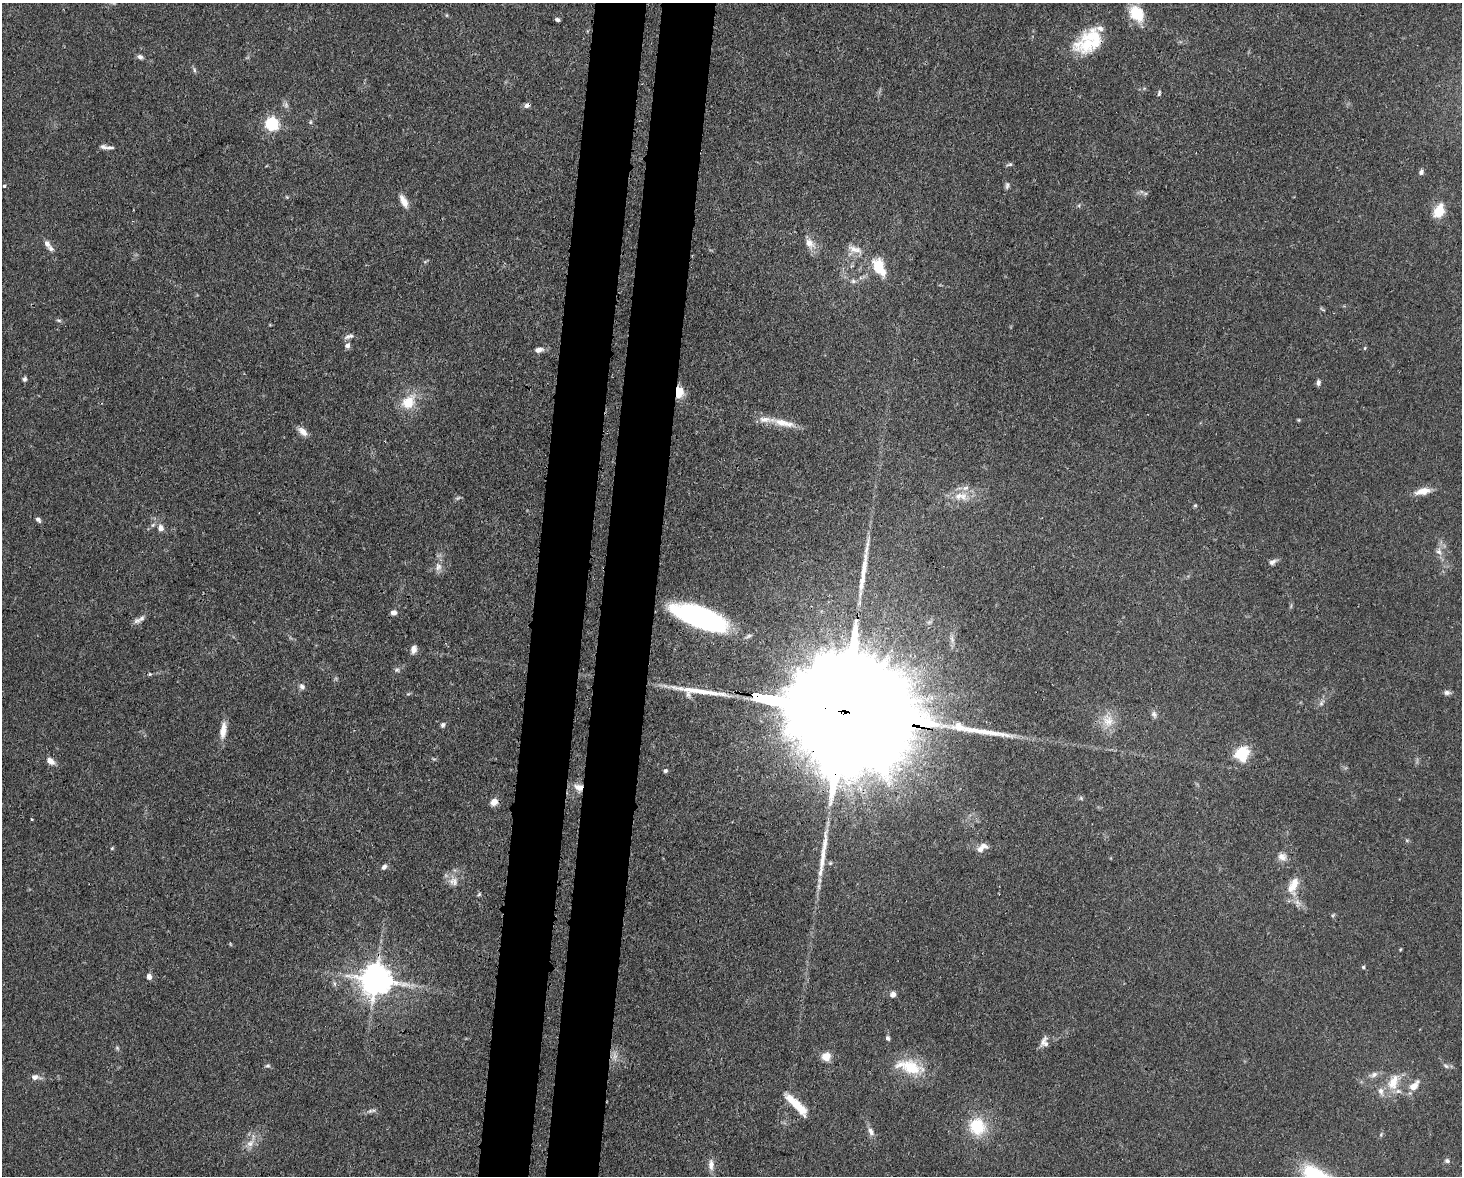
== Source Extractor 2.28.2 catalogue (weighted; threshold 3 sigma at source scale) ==
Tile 8 of 3 x 4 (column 2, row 3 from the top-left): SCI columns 1761-3220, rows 1247-2420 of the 4864 x 4844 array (HDU 1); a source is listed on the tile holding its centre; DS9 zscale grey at full resolution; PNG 1464 x 1178 px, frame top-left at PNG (2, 3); no overlay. Shown black and unused: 7% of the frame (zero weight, under 3 of 4 exposures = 9% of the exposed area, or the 3 px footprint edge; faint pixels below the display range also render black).
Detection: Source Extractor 2.28.2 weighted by HDU 2 'WHT'; one run over the whole footprint, this tile lists its part. Background 0.12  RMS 0.005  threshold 0.0225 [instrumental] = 3 sigma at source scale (4.5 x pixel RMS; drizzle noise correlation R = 1.50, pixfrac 1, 0.05/0.05 arcsec/px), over >= 5 px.
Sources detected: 113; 2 too faint to see at this stretch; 3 long thin detections or spike segments (spike, bleed or trail) — not listed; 13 inside a brighter listed object's ellipse — not listed separately; the other 95 listed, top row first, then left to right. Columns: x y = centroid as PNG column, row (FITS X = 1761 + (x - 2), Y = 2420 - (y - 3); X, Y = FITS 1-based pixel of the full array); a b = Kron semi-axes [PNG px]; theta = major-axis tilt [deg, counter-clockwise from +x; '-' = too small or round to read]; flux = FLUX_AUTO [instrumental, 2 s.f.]
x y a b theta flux
1136 13 21 15 -54 14
557 20 5 3 - 0.99
1087 45 38 21 10 19
140 57 7 5 -38 1.6
194 70 6 4 -88 0.88
1159 93 8 4 72 0.86
527 105 7 6 - 1.7
310 122 6 4 89 0.7
271 124 6 6 - 86
103 147 9 6 -12 1.7
1009 164 9 4 11 0.86
1421 172 7 5 58 1.3
4 186 4 3 - 0.66
1007 186 10 5 84 1.2
404 201 17 7 -63 4.6
1439 211 18 12 70 8.8
810 243 16 10 -49 5.1
47 244 10 7 -65 2.4
855 249 23 8 -18 5.1
878 266 23 15 -81 12
853 281 7 6 - 1.4
1322 309 8 3 -30 0.63
59 320 8 4 -9 0.86
349 336 13 6 24 1.8
347 345 8 7 - 1.9
1365 348 5 3 - 0.52
539 350 11 6 8 2.5
24 379 6 5 - 1.1
1318 382 7 5 83 1.4
679 392 10 7 90 11
408 402 18 14 47 12
1298 420 4 4 - 0.53
784 423 38 9 -14 9.3
303 432 13 7 -42 3.8
1423 491 20 8 12 6
959 496 15 9 29 5.8
1195 505 5 4 - 0.66
38 520 8 5 -41 1.3
161 528 10 8 -71 2.7
1439 551 10 8 -63 2.6
1272 562 11 6 30 2
438 567 12 9 80 3.4
393 612 6 6 - 2.5
700 617 45 16 -20 120
137 620 9 7 16 1.9
414 650 10 7 75 2.6
397 670 7 6 - 1.1
150 674 5 5 - 0.61
302 687 9 7 -52 1.6
1447 692 8 6 -4 1.7
1321 704 6 4 -19 0.89
837 711 120 22 -11 55000
1154 714 9 7 -73 1.7
1108 721 19 16 -79 8.6
443 725 7 6 - 1.2
959 726 20 13 -36 8.3
223 730 21 7 82 5.9
1242 754 20 17 59 13
50 761 10 7 -39 3.4
666 771 5 4 - 1.1
579 787 12 9 -20 4.6
494 802 8 7 - 4.3
31 819 3 2 - 0.94
984 846 11 7 -22 2.9
112 848 4 4 - 0.57
1282 857 12 10 -31 3.4
830 863 5 5 - 0.64
384 867 7 5 45 1.6
453 881 13 12 - 4.5
1294 883 30 12 78 8.8
479 894 5 4 - 0.66
1333 915 6 4 71 0.63
1363 967 5 4 - 0.62
149 977 8 6 -73 2
376 980 10 9 - 930
893 994 7 6 - 2.1
888 1038 6 5 - 1.1
1044 1042 14 9 -86 3.1
117 1048 6 4 -48 0.77
615 1056 12 7 -90 3.1
826 1057 9 9 - 5.3
268 1066 7 5 1 0.98
1446 1066 8 5 -31 1.3
910 1067 32 15 -17 21
1374 1074 11 6 38 2.2
35 1077 13 7 -4 2.6
1393 1082 24 13 72 11
1414 1086 15 8 45 6
797 1105 32 9 -46 12
370 1111 8 6 19 1.4
977 1126 17 17 - 20
871 1132 12 7 -68 2.6
250 1143 12 9 31 4
1447 1161 7 6 - 1.3
711 1165 15 7 -89 3.4
Overlapping masked pixels (flux is a lower limit): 5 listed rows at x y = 527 105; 679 392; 700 617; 837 711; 579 787